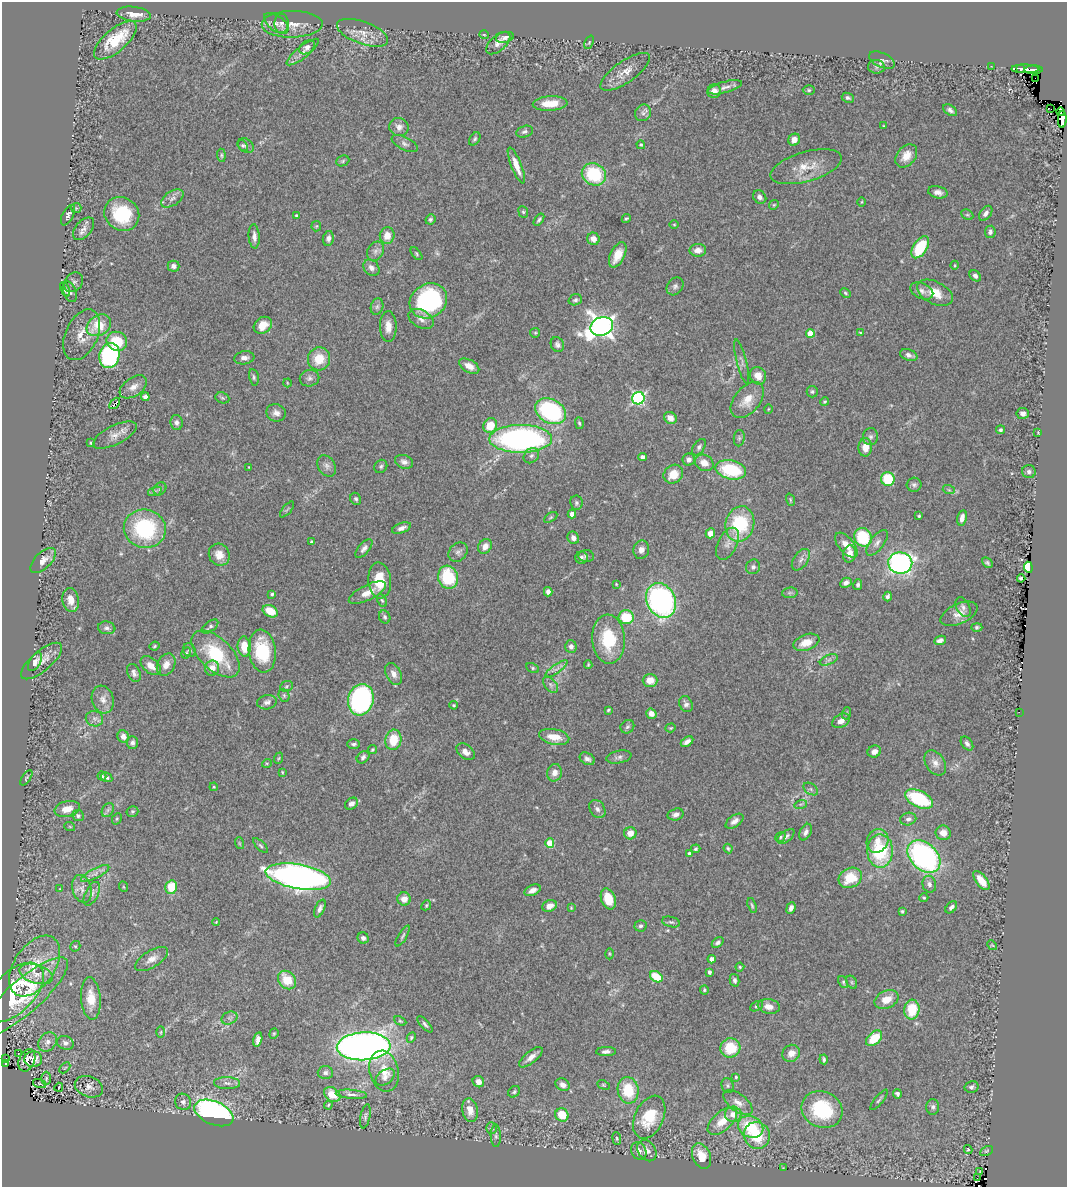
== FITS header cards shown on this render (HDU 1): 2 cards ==
NAXIS1  =                 1065
NAXIS2  =                 1185

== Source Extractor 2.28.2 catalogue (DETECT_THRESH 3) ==
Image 1065 x 1185 px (HDU 1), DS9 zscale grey, 1 PNG px = 1 image px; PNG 1069 x 1189 px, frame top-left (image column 1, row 1185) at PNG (2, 2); each listed source drawn as its Kron ellipse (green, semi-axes under 4 px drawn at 4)
Background 0.759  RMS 0.026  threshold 0.0774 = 3 sigma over >= 5 px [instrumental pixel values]
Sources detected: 409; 1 with non-positive FLUX_AUTO (blend fragments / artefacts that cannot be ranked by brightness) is neither listed nor drawn; the other 408 listed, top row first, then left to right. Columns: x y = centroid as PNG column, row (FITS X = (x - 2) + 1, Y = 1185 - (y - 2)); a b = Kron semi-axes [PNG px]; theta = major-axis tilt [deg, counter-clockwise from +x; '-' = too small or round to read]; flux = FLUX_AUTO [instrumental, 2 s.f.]
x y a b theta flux
134 14 17 7 -7 17
276 23 14 7 -37 10
282 23 9 7 87 6
292 24 30 13 1 30
362 33 27 11 -20 25
484 35 5 3 - 1.4
505 37 9 5 12 5.8
115 40 26 11 41 74
589 42 7 3 67 2
498 43 14 7 42 11
307 47 9 6 36 7
303 52 20 6 39 11
882 60 14 7 -24 6.5
991 66 3 2 - 3.7
876 67 8 7 - 6
1021 68 4 3 - 170
1025 69 14 4 -1 440
1033 70 9 4 2 400
625 72 29 10 35 22
1035 78 3 2 - 210
725 87 17 5 15 8.9
809 90 6 5 - 2.8
714 91 7 6 - 11
848 98 6 4 -25 4.1
550 103 17 7 4 33
1051 109 2 2 - 48
950 110 8 5 -36 5.9
1061 112 4 2 - 86
643 113 8 7 - 6.5
1062 120 8 4 89 3300
883 126 4 2 - 1.3
399 127 9 9 - 10
524 132 8 5 14 5.1
475 139 7 5 54 3.5
794 140 6 5 - 11
405 144 14 6 -27 6.9
243 145 6 4 -50 2.5
641 145 4 4 - 2.4
246 146 8 6 -39 4.7
221 155 7 4 -85 2.6
906 156 13 9 51 21
343 161 7 5 24 3
516 165 19 5 -68 21
806 167 37 14 16 39
594 174 12 10 -30 110
938 192 10 6 -12 9.4
760 197 7 6 - 6.6
172 198 12 7 33 8.6
862 202 5 3 - 1.5
774 205 5 4 - 2.1
76 208 5 5 - 3.2
523 212 6 4 -67 2.8
986 213 8 5 54 6.6
122 214 18 16 -38 89
68 215 11 5 63 6.2
967 215 6 4 -27 2.9
296 216 4 3 - 3.9
626 218 4 3 - 2.5
430 219 5 5 - 3.6
539 220 7 4 55 3.7
674 225 4 3 - 1.6
316 226 5 5 - 2.1
84 229 13 8 49 11
990 232 6 5 - 5.5
254 236 12 5 -86 9.7
387 236 8 7 - 19
328 238 7 5 78 6.8
593 239 6 6 - 11
920 247 12 6 57 76
698 250 8 6 0 12
375 251 10 8 56 7.3
416 254 7 4 -51 2.6
618 255 13 7 64 27
955 265 4 3 - 1.6
173 266 6 5 - 6.9
371 268 9 7 -45 8.9
975 276 6 5 - 5.5
74 282 11 8 50 6
675 286 10 7 52 6.2
65 289 8 4 -65 3.6
922 291 12 8 -26 9.1
70 292 11 6 -68 5.5
845 293 5 3 - 2.5
935 293 19 11 -27 30
575 300 7 5 18 4.5
428 301 19 16 33 230
377 307 8 6 73 5.2
421 319 13 8 -29 12
99 325 13 10 32 47
263 325 10 7 38 23
388 326 15 8 -89 16
602 326 11 9 22 1400
535 333 5 4 - 2.3
810 333 4 4 - 36
860 333 4 2 - 1.5
82 335 27 16 66 28
117 341 10 9 - 58
557 345 8 6 -63 5.5
909 355 9 5 -20 6.9
109 356 13 10 78 240
244 358 10 6 8 9.2
319 359 12 11 - 38
742 362 23 5 -76 8.3
469 366 11 6 -29 16
758 376 9 8 - 19
254 377 8 4 -79 3.5
309 378 10 8 11 6.8
287 383 4 3 - 1.4
133 387 15 9 34 14
812 392 6 5 - 3.3
145 397 4 4 - 9.5
222 398 7 5 -21 3.3
638 398 6 6 - 300
747 400 21 12 50 32
825 402 4 4 - 2.3
115 403 6 2 48 4.2
768 409 4 3 - 1.4
551 411 16 12 -30 210
276 413 10 8 -16 9.6
1023 413 6 5 - 7.4
670 418 7 5 -38 12
176 423 7 6 - 7
579 423 6 3 -75 2.6
490 426 7 6 - 36
1000 430 4 4 - 3.4
1038 433 3 2 - 1.4
115 435 24 9 26 17
870 437 8 7 - 5.6
739 438 8 5 83 3.6
521 439 31 14 0 520
91 443 4 3 - 2.1
699 447 9 5 55 4.9
865 447 9 7 87 19
531 456 8 6 44 6.4
642 457 4 4 - 6.3
689 460 6 6 - 8.2
404 462 9 6 -20 7.3
704 463 9 7 -27 17
327 466 11 8 -58 8.3
381 466 7 6 - 3.7
249 467 2 2 - 1.1
731 470 15 9 -13 100
1029 472 7 6 - 5.7
673 474 10 9 - 30
888 479 7 6 - 70
914 485 7 7 - 4.8
160 489 7 5 46 4
949 490 6 4 -18 2.6
155 491 7 4 19 3.8
356 499 6 5 - 3.4
790 500 6 4 -72 2.1
576 503 7 6 - 4.1
287 510 10 3 50 2.4
572 514 4 4 - 13
919 516 3 3 - 2
551 517 7 4 31 2.6
962 518 8 4 78 10
740 524 18 14 78 110
402 528 10 5 20 7.9
145 529 21 19 -11 160
710 533 5 4 - 17
863 537 9 8 - 89
573 538 6 5 - 7.9
312 542 4 3 - 3.6
877 543 15 7 52 9.3
727 544 17 9 63 14
846 545 15 7 -50 19
485 546 8 6 54 13
364 549 11 5 49 6.9
641 550 9 8 - 10
458 552 10 8 47 7
849 554 9 6 79 15
219 555 11 10 - 18
586 556 7 6 - 4.1
581 558 6 6 - 5.1
43 560 16 8 45 14
801 560 12 7 55 8.3
900 563 12 10 -8 500
987 563 6 4 -45 3.4
753 567 7 7 - 5.6
1028 567 5 3 - 730
448 577 12 10 -73 96
1021 578 4 3 - 7.5
380 580 18 11 -85 50
846 583 6 4 29 6.8
616 584 3 3 - 1.4
858 585 5 4 - 4.4
548 592 5 4 - 7.3
367 593 20 7 26 21
790 593 8 5 7 4
272 594 3 3 - 3
888 597 5 3 - 4.2
71 600 12 8 -80 19
382 600 7 4 -62 2.9
661 600 18 14 -64 420
963 607 11 6 -63 6.7
270 611 8 5 -27 34
959 614 20 10 24 18
385 617 7 5 -64 3.9
626 617 7 7 - 57
210 626 9 5 38 4
977 627 5 3 - 3.7
107 628 9 6 -8 5.4
608 639 24 16 -86 85
940 640 6 4 23 7.5
806 642 13 8 20 23
154 646 5 3 - 2.2
244 646 10 6 -84 33
571 647 6 5 - 8
189 650 7 6 - 4.2
262 651 21 13 -83 84
186 653 6 4 62 2.6
216 654 29 16 -44 100
829 660 9 4 23 5.3
41 661 25 10 40 16
35 662 10 5 59 7.3
166 665 12 8 62 15
588 665 4 2 - 1.8
151 666 12 7 -40 16
212 668 7 7 - 15
533 668 7 4 -28 2.8
556 669 13 4 35 6.9
134 673 9 6 -66 6.7
394 674 11 7 -62 11
650 680 7 6 - 22
551 685 9 6 -50 5.9
286 686 6 5 - 2.8
284 695 7 5 -70 3.7
103 700 14 11 -73 14
361 700 16 12 74 270
267 702 10 7 12 6.8
686 704 8 6 -63 6.3
454 705 4 3 - 2.1
608 710 4 3 - 2
1019 712 2 2 - 37
847 713 6 4 71 2.3
651 714 5 4 - 12
94 719 9 7 -17 7.1
841 721 9 6 29 11
627 727 7 6 - 4.2
671 728 5 4 - 1.9
123 736 6 5 - 12
554 737 15 7 -11 28
393 740 10 8 81 40
687 742 7 4 31 7.7
132 743 6 5 - 5
354 744 6 5 - 4
967 744 8 5 -54 5.2
372 750 4 4 - 2.4
466 752 10 7 -38 11
874 752 7 6 - 8
363 757 7 5 45 5
619 757 13 6 10 6.1
279 758 6 3 70 2
587 759 8 5 -31 7.2
267 763 5 3 - 1.7
935 763 14 9 -57 11
282 772 4 3 - 1.6
554 773 9 7 73 12
102 776 4 4 - 2.8
107 777 6 4 -28 3.7
26 778 8 3 55 2.6
214 787 4 4 - 1.8
811 789 8 5 -35 4
919 799 15 8 -25 130
351 804 7 5 37 7.5
801 804 6 4 17 3
67 809 13 8 13 19
597 809 10 7 -56 6.9
108 810 7 5 59 4.6
132 811 6 5 - 2.9
676 814 8 5 15 7.1
78 816 6 5 - 3.7
117 819 6 4 61 2.1
908 819 8 6 13 5.7
734 821 10 5 35 8.6
70 827 5 3 - 1.5
806 832 9 5 62 6.8
630 833 6 6 - 15
943 833 7 7 - 14
786 836 10 5 38 5.3
780 837 5 4 - 2.9
877 841 12 10 61 18
239 843 6 4 -72 1.9
550 843 4 4 - 57
261 846 9 4 -45 3.4
728 848 5 3 - 2.3
696 849 5 4 - 2.9
880 851 17 13 -90 110
689 853 4 4 - 3.7
924 856 19 13 -44 390
95 873 16 5 27 9.5
298 877 33 12 -10 910
850 878 12 9 26 45
981 881 11 5 -52 26
929 884 8 6 -78 6.3
124 887 5 3 - 1.7
171 887 7 5 78 46
60 889 4 4 - 1.4
82 889 14 9 -73 13
533 890 8 5 23 8.6
92 894 13 6 64 7.9
924 898 4 4 - 2
404 899 7 6 - 15
608 899 11 7 -69 34
426 905 5 4 - 2.5
752 905 8 3 -72 2.6
549 906 7 5 23 14
951 907 7 4 50 5.3
320 908 9 5 66 6.2
571 908 3 3 - 1.6
791 908 6 4 69 7.3
902 911 4 3 - 2.6
216 922 4 2 - 1.5
671 922 9 5 -14 4.1
640 926 6 6 - 4.7
403 936 12 4 59 3.9
363 938 6 5 - 5.9
718 942 7 4 42 4.5
992 945 5 4 - 2
75 946 5 5 - 2.5
609 954 5 3 - 1.9
152 959 18 8 31 14
712 959 4 4 - 11
34 966 34 20 56 66
740 967 4 4 - 2.2
709 972 4 3 - 4
36 974 17 9 -18 18
656 977 7 5 -36 49
287 980 10 8 -47 39
735 980 6 5 - 5.1
843 982 6 4 -63 2.8
852 982 7 5 -61 2.8
704 990 4 4 - 2.5
14 993 37 20 45 170
23 997 57 16 41 75
91 998 21 10 -85 32
887 999 13 8 24 24
756 1006 7 4 27 3
769 1006 11 7 -10 14
912 1009 10 7 84 52
229 1018 8 6 23 5.4
400 1021 6 4 -26 2.3
425 1024 10 4 -47 4.5
161 1032 6 3 88 1.8
274 1034 5 4 - 2.2
411 1038 5 4 - 2.7
874 1038 9 6 44 50
258 1040 7 4 77 10
48 1042 10 8 52 9.5
65 1043 8 6 -20 6.4
364 1046 27 14 2 1400
730 1048 10 9 - 54
606 1052 10 4 3 6.2
791 1053 9 8 - 13
18 1054 3 3 - 1.9
531 1057 14 6 40 13
6 1058 2 2 - 3.3
33 1059 9 8 - 14
824 1059 5 3 - 3.6
27 1060 12 7 66 10
5 1063 4 3 - 46
65 1068 6 2 44 1.3
384 1071 21 14 -75 34
325 1073 7 6 - 6.7
385 1077 11 7 38 8.6
736 1077 4 4 - 2
46 1078 6 5 - 3
478 1082 6 5 - 11
227 1083 13 6 -2 7.7
40 1084 7 3 -19 2
563 1085 7 6 - 9.7
603 1085 6 4 -27 2.2
728 1086 8 6 -73 4
59 1087 4 2 - 2.2
89 1087 14 10 -21 12
971 1087 7 5 14 4.4
628 1090 13 10 -81 60
514 1092 6 5 - 3.2
351 1094 16 4 -5 8
897 1094 5 4 - 3.5
332 1095 9 6 -34 27
879 1100 12 3 51 3.4
183 1102 8 7 - 7.5
738 1103 17 8 -37 15
328 1105 4 3 - 1.9
933 1107 8 6 90 4.9
470 1110 12 7 -78 18
822 1110 21 18 -26 120
214 1113 20 11 -23 610
733 1114 8 8 - 16
562 1115 7 6 - 42
365 1116 12 5 78 4.9
649 1117 23 14 65 63
722 1121 18 9 42 31
751 1127 13 10 -24 72
491 1128 5 5 - 2.8
757 1135 14 13 - 62
496 1136 11 5 -88 4.1
617 1138 6 4 -83 2.3
968 1149 4 4 - 3.4
639 1151 9 7 -62 8.6
647 1151 11 8 -55 9.9
986 1151 7 4 27 2.3
702 1156 13 9 -68 34
784 1168 3 2 - 1
980 1172 3 2 - 1.2
977 1178 2 2 - 9.8
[1 non-positive-flux detection neither listed nor drawn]